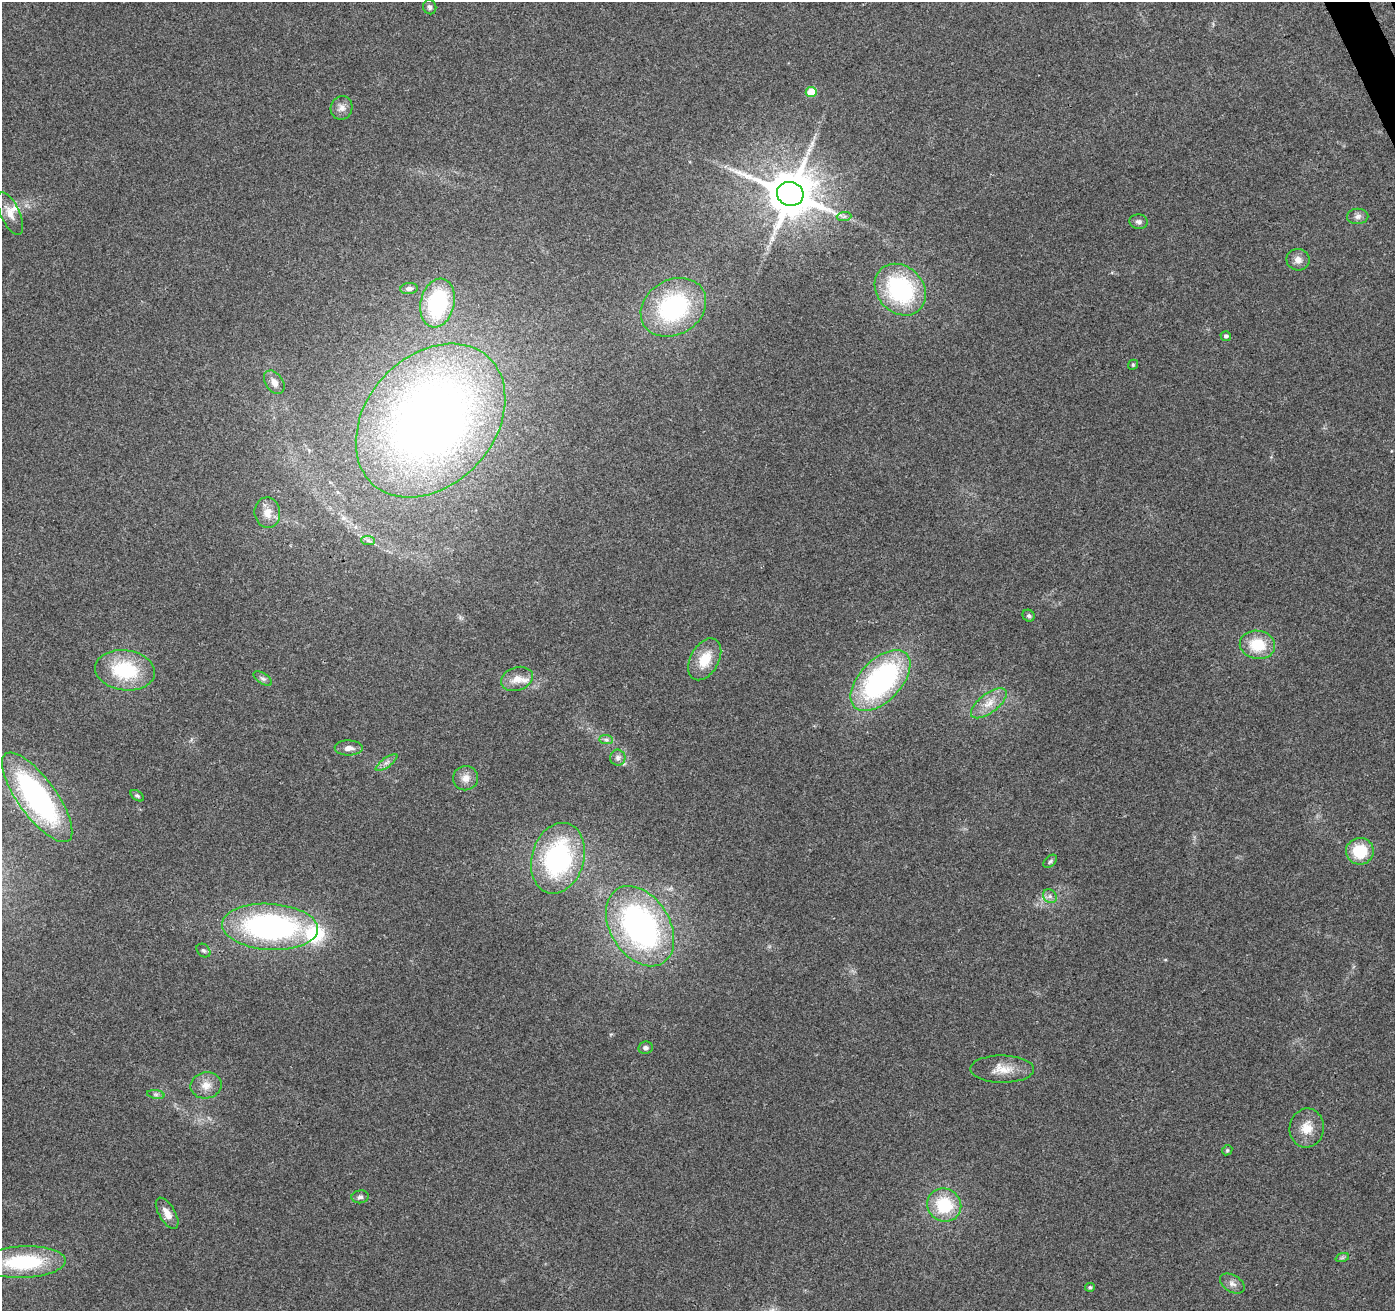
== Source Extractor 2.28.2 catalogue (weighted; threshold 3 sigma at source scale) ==
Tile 10 of 4 x 4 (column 2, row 3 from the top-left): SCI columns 1450-2842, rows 1475-2783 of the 5683 x 5510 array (HDU 1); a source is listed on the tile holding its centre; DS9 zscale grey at full resolution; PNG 1397 x 1313 px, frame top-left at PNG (2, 2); each listed source drawn as its Kron ellipse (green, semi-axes under 4 px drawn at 4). Shown black and unused: <1% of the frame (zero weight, under 3 of 4 exposures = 5% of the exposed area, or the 3 px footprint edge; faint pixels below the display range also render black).
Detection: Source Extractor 2.28.2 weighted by HDU 2 'WHT'; one run over the whole footprint, this tile lists its part. Background 0.0469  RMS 0.0053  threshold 0.0238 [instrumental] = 3 sigma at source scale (4.5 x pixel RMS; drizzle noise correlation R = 1.50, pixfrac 1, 0.0396/0.0396 arcsec/px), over >= 5 px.
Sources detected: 57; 1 long thin detection or spike segment (spike, bleed or trail) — neither listed nor drawn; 2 inside a brighter listed object's ellipse — not listed separately; the other 54 listed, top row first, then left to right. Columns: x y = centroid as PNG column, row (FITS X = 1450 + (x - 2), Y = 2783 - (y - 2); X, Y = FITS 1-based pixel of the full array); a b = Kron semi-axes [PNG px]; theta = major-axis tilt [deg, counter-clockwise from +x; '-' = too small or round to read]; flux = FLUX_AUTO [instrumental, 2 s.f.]
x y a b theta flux
430 7 7 6 - 1.5
811 92 5 5 - 15
342 108 12 10 70 3.5
790 194 13 12 - 2700
10 214 23 9 -66 6.3
844 216 7 4 2 1.3
1358 216 11 7 2 2.3
1138 222 9 7 -6 1.9
1298 260 11 10 - 3.7
409 289 8 5 7 2.4
900 290 28 23 -46 65
437 303 25 16 77 50
673 307 34 27 31 68
1226 336 5 5 - 1.4
1133 365 5 4 - 0.67
274 382 13 8 -55 3.9
431 421 86 64 48 460
267 513 15 13 -83 6.1
368 540 7 4 -3 1.2
1029 616 6 5 - 1.1
1257 645 18 14 -9 17
705 659 22 14 61 13
125 670 30 20 -7 35
263 679 10 5 -33 1.6
517 679 16 11 20 7
880 681 37 21 46 110
989 703 21 9 38 7.4
606 740 7 4 -1 1.2
349 748 14 7 0 3.6
618 758 8 7 - 2
387 762 13 4 36 2.2
466 778 12 12 - 4.8
137 796 7 4 -36 0.96
37 797 54 19 -54 120
1360 851 14 13 - 19
558 858 36 26 74 84
1050 861 8 5 44 1.1
1050 896 7 6 - 1.8
640 926 43 29 -58 160
270 927 48 23 -4 140
203 950 8 6 -42 1.2
646 1048 7 6 - 1.6
1002 1069 32 13 -1 9.6
206 1085 15 13 10 6.2
156 1094 9 4 -8 1.3
1307 1128 19 17 81 9.3
1227 1150 5 4 - 0.74
360 1197 8 6 8 1.7
944 1205 17 16 - 25
167 1213 17 8 -59 4.8
1342 1258 7 4 18 0.94
23 1262 42 16 2 46
1232 1283 13 8 -31 3.1
1090 1287 5 4 - 0.84